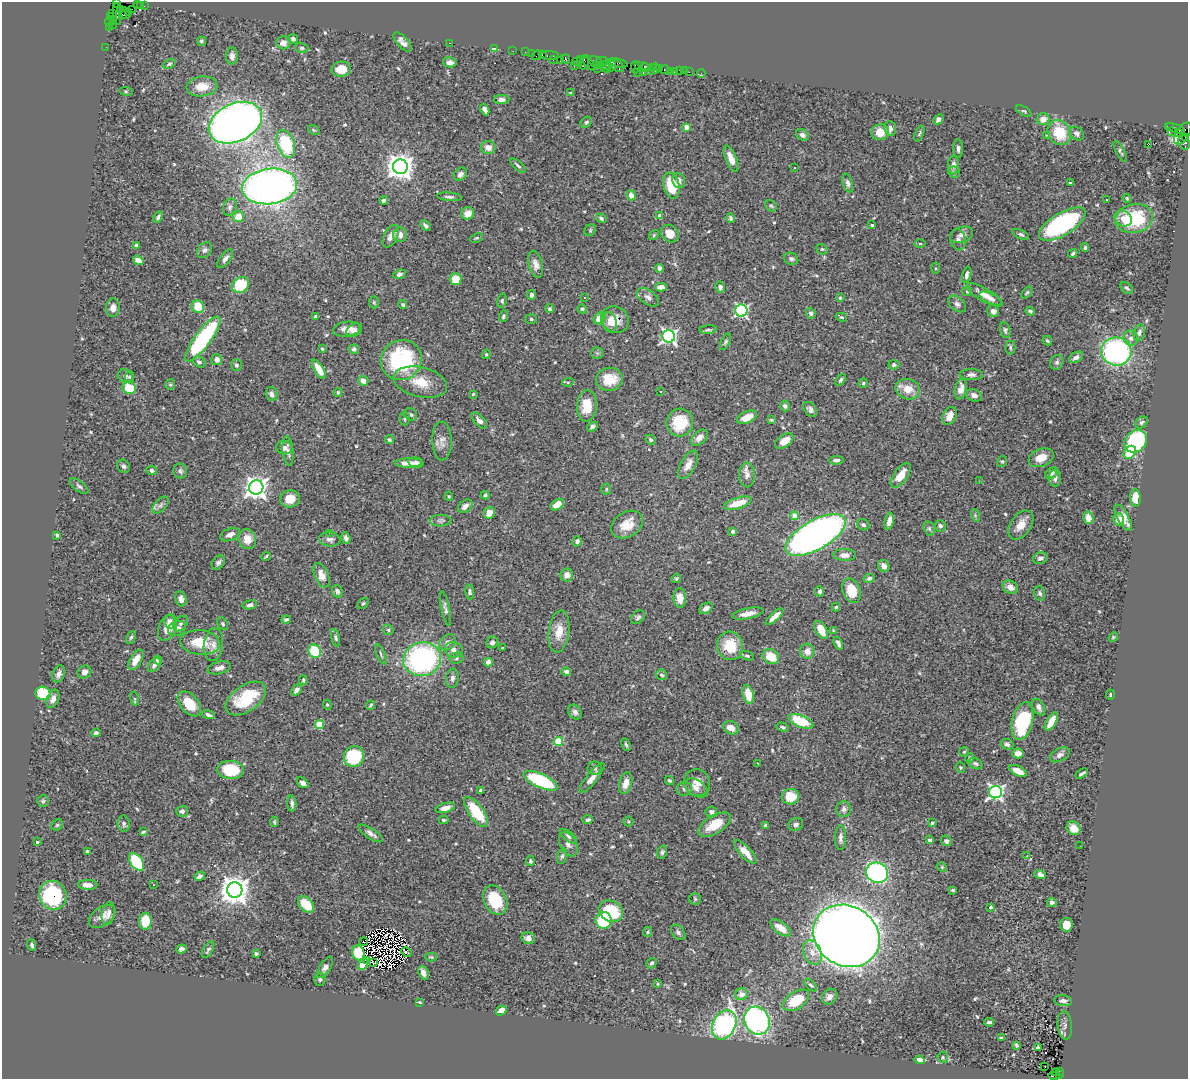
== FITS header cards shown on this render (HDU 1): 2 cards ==
NAXIS1  =                 1186
NAXIS2  =                 1077

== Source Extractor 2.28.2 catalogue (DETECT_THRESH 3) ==
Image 1186 x 1077 px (HDU 1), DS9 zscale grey, 1 PNG px = 1 image px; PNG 1190 x 1081 px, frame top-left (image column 1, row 1077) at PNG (2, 2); each listed source drawn as its Kron ellipse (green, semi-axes under 4 px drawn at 4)
Background 1.28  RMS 0.043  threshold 0.129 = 3 sigma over >= 5 px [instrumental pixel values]
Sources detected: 583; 5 with non-positive FLUX_AUTO (blend fragments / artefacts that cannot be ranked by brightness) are neither listed nor drawn; of the other 578, the 500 brightest by FLUX_AUTO listed and drawn (78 fainter detections omitted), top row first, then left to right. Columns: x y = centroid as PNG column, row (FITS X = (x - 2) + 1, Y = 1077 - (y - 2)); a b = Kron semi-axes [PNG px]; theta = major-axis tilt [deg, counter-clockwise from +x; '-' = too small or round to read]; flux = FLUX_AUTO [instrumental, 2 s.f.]
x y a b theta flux
116 2 3 2 - 28
137 5 2 2 - 50
140 5 3 2 - 14
144 6 2 2 - 20
120 9 3 3 - 91
132 9 2 2 - 51
125 13 6 3 -73 240
128 13 4 3 - 82
113 14 3 2 - 65
117 14 11 3 -86 390
122 15 4 3 - 230
111 17 4 3 - 71
113 20 4 3 - 150
109 21 5 3 - 98
113 24 5 2 - 56
109 27 2 2 - 40
293 39 5 4 - 8.1
201 41 4 4 - 5.1
403 42 12 5 -47 15
283 43 7 6 - 20
449 43 3 2 - 20
106 47 2 2 - 18
302 48 7 5 -15 5.3
495 48 3 3 - 58
513 51 2 2 - 30
525 52 2 2 - 41
531 53 2 2 - 31
542 54 3 3 - 87
537 55 5 2 - 190
550 55 9 3 -2 190
232 56 8 6 86 12
566 59 5 4 - 250
553 60 3 2 - 65
561 60 3 3 - 190
580 60 3 3 - 69
603 61 7 2 -6 300
450 62 7 5 -13 14
577 62 5 3 - 62
584 62 7 4 72 310
595 62 7 5 -25 290
618 63 10 2 -14 190
169 64 6 4 21 4.8
589 64 8 3 -50 360
574 65 2 2 - 24
601 65 3 2 - 70
606 65 5 3 - 330
610 65 6 5 - 380
617 66 8 5 -34 160
638 66 3 2 - 59
635 67 6 2 90 140
645 67 5 3 - 130
652 67 2 2 - 94
598 68 3 2 - 45
607 68 4 3 - 260
655 68 5 3 - 74
660 68 2 2 - 69
341 69 9 7 3 41
665 69 5 3 - 120
650 70 3 2 - 80
680 70 3 3 - 120
670 71 3 2 - 15
684 71 2 2 - 19
637 72 2 2 - 100
674 72 2 2 - 20
689 72 2 2 - 38
643 73 3 2 - 180
701 74 4 3 - 20
202 86 15 10 6 42
126 91 7 3 -9 3.4
570 93 4 3 - 3.2
501 100 8 4 3 11
485 110 6 4 -62 14
1024 111 8 4 -32 4.1
938 119 5 4 - 10
1043 119 6 5 - 21
586 122 6 5 - 5.2
235 123 28 19 25 2300
686 127 4 4 - 30
1169 127 3 2 - 450
890 128 7 6 - 12
1175 128 10 3 -19 120
314 130 6 4 -35 3.5
880 132 9 8 - 43
1172 132 2 2 - 21
1178 132 3 2 - 330
1059 133 13 11 -58 87
919 134 8 4 68 4.8
1077 134 8 6 -37 8.2
1183 134 12 6 58 720
802 135 7 5 -36 10
1047 135 4 4 - 4.3
1185 138 4 3 - 260
1184 142 7 5 -71 330
286 144 14 8 -70 160
1148 145 3 2 - 4.9
488 147 7 6 - 19
958 149 9 5 -90 8.9
1120 151 11 3 -62 5.3
731 159 14 5 -67 30
953 165 9 5 89 11
518 166 9 3 -43 6.4
400 167 7 7 - 3000
794 167 3 3 - 12
954 172 6 5 - 8.7
460 174 7 6 - 8.6
679 180 7 6 - 14
1070 182 3 3 - 6.4
848 183 9 5 -72 8.9
671 185 13 8 -76 92
270 186 27 17 7 2000
631 195 5 4 - 19
449 197 12 4 -6 8
1127 198 4 3 - 3.3
1106 199 3 2 - 4.1
384 200 4 3 - 9.3
771 206 6 5 - 4.7
230 207 9 6 72 9.1
468 213 6 6 - 26
660 216 4 4 - 15
158 217 6 4 62 6.2
238 217 5 5 - 38
601 218 5 4 - 5.3
731 218 4 3 - 7.1
1123 218 9 7 -33 23
1134 219 19 14 11 180
1062 224 26 11 31 440
426 225 6 4 -45 6.4
872 225 3 3 - 4.2
590 230 6 5 - 4.1
670 234 9 8 - 30
1021 234 9 4 -24 6
400 235 7 7 - 19
654 235 5 4 - 3.4
962 235 12 8 16 16
391 236 12 6 64 19
477 238 6 4 25 4
958 240 11 7 -81 11
920 243 5 3 - 3.4
136 245 4 4 - 6.9
1085 247 4 3 - 4.6
822 249 6 5 - 4
205 250 9 6 49 8.4
1073 253 5 3 - 5.2
225 259 11 5 54 9.8
791 259 7 6 - 7.7
138 260 6 4 -35 21
536 264 14 7 -77 18
660 268 4 3 - 8.8
935 268 5 4 - 3.6
399 274 6 4 22 8.3
967 275 8 4 74 9.5
456 279 6 6 - 45
240 285 9 7 38 130
661 287 6 4 -3 19
720 287 6 5 - 11
1127 288 7 5 -41 6.3
967 291 5 5 - 5.3
1027 293 7 4 51 4.4
532 295 5 4 - 8.8
984 295 20 6 -29 30
648 297 12 7 -34 13
584 298 3 2 - 5.6
840 298 4 4 - 3.4
991 299 12 5 -25 12
502 301 7 5 82 5.1
374 302 6 5 - 4.5
957 304 10 6 -40 9.4
403 305 4 3 - 4.4
198 307 6 6 - 62
113 308 9 7 88 15
550 309 4 4 - 5.1
582 309 5 4 - 4.5
741 311 6 6 - 420
993 311 6 5 - 15
1030 311 5 3 - 5.1
811 313 5 4 - 8.7
316 316 4 3 - 4.8
504 316 6 4 70 5.8
841 317 6 4 -15 3.9
600 318 6 5 - 43
531 319 6 5 - 4.5
615 319 14 13 - 44
610 322 10 7 -80 18
347 329 14 7 7 25
354 330 8 6 30 12
708 330 9 3 5 4.9
1005 330 8 5 -77 5.9
1139 332 8 5 73 10
669 336 6 6 - 730
1131 338 8 7 - 13
203 339 27 8 53 370
1047 341 5 3 - 3.9
725 342 9 4 63 5.6
1010 347 7 5 90 5.3
322 349 3 3 - 3.5
354 349 5 4 - 7.2
1116 351 15 14 - 520
597 353 5 5 - 4.9
486 354 5 4 - 3.2
1076 357 8 5 29 11
217 360 5 5 - 14
401 360 21 20 - 300
199 362 7 5 -35 7.8
1057 362 7 6 - 7.3
236 365 6 5 - 5.9
894 365 5 4 - 6.6
319 369 11 4 -59 42
971 375 11 5 -1 11
125 376 8 6 -22 10
130 377 5 4 - 4.5
609 379 13 11 11 57
841 380 7 4 53 5.3
363 381 5 4 - 17
420 382 27 15 -13 65
568 382 6 4 17 3.2
863 383 5 4 - 4.5
170 385 5 4 - 4.1
129 388 7 6 - 82
908 389 12 10 -18 41
961 389 10 6 79 25
660 391 3 2 - 3.6
338 392 4 3 - 3.3
272 394 7 6 - 9.4
473 394 3 3 - 3.5
974 395 8 6 -23 17
587 406 16 10 86 59
785 406 5 4 - 6.7
810 409 8 5 -51 10
411 415 6 5 - 6.2
949 416 9 6 62 29
747 417 10 6 24 33
405 419 7 5 90 5.1
771 420 4 3 - 3.3
479 421 10 5 -47 14
1142 422 7 5 46 6.3
680 423 14 13 - 100
592 427 6 4 31 7.2
699 438 10 6 43 15
389 440 5 4 - 5.8
651 440 5 4 - 5.5
442 441 19 9 -89 23
784 441 10 6 36 28
1136 441 12 10 48 310
284 448 8 6 -9 16
288 451 15 5 -84 14
1130 452 7 5 48 94
1041 458 13 8 21 33
836 460 7 4 4 9.4
1002 461 5 4 - 4.6
408 463 13 4 2 25
416 463 8 5 -12 9.7
688 465 15 7 62 23
124 466 7 6 - 7.6
152 470 5 5 - 8
180 471 7 6 - 7.4
1051 473 7 5 36 8.7
747 475 12 8 -88 17
901 475 14 6 54 37
1055 478 8 6 87 11
979 481 2 2 - 4
79 486 11 5 -37 7.5
256 487 7 7 - 2000
606 489 5 5 - 4
485 495 4 4 - 4.4
449 496 4 3 - 3.4
1135 498 9 5 -86 44
290 499 10 8 11 36
738 503 14 5 18 61
160 505 10 6 47 11
557 505 7 5 32 28
465 506 8 5 38 16
489 513 6 5 - 23
975 515 6 4 -73 4.2
795 516 4 4 - 58
1088 518 6 5 - 25
1123 518 15 5 -61 26
1118 519 6 5 - 26
441 521 11 5 2 7.4
889 521 8 4 79 22
627 525 17 12 32 48
863 525 6 5 - 6.7
1021 525 16 10 55 34
940 526 6 5 - 5.8
929 528 7 5 -74 6.3
733 531 3 3 - 9.8
329 533 2 2 - 30
57 535 3 3 - 4.7
230 535 10 6 24 15
816 535 33 14 30 1600
346 538 6 4 -74 9.4
247 539 10 8 -71 34
330 539 11 7 -5 11
577 541 5 5 - 8.4
845 555 11 6 -1 16
266 556 5 2 - 3.5
1040 558 7 6 - 12
218 562 8 5 53 8.1
884 566 6 5 - 14
322 575 13 7 -67 27
567 575 6 6 - 21
676 578 5 4 - 4
869 578 5 4 - 7.3
1010 587 8 6 -26 20
337 591 6 5 - 8.2
820 591 5 4 - 7.1
851 591 12 8 -69 52
470 592 7 4 -83 6.2
1040 593 7 5 -75 6.2
680 598 10 6 -87 29
181 599 8 5 -75 13
363 603 6 4 46 4.4
250 605 7 4 10 8.1
836 607 4 4 - 3.3
445 608 18 4 -78 9.2
706 608 7 5 32 14
748 614 16 5 11 26
638 617 8 6 45 6.4
774 617 11 4 43 28
286 619 5 3 - 5
170 622 7 5 -75 14
181 624 9 6 51 8.9
223 624 7 4 -61 4.6
167 628 14 8 69 45
177 629 9 7 27 16
388 630 5 5 - 4.1
821 630 10 5 -60 39
559 631 21 10 83 41
833 631 4 3 - 3.2
131 637 6 4 62 4.5
1113 637 5 4 - 3.3
336 638 9 4 -76 6
200 642 20 12 -6 79
447 642 9 7 41 17
492 642 6 5 - 9.4
838 643 7 3 -67 8.5
213 645 16 9 83 21
730 646 14 13 - 79
502 648 3 3 - 4.1
454 650 9 7 -18 15
315 651 7 6 - 130
807 651 7 7 - 20
381 654 10 3 -68 4.6
747 656 7 4 -14 5.6
771 657 9 7 -31 60
456 658 7 5 2 6.1
422 659 19 16 12 550
136 660 11 5 59 32
158 660 4 4 - 12
488 662 4 4 - 20
154 665 8 5 49 10
219 668 12 6 13 19
84 672 7 6 - 12
566 672 5 4 - 9.8
59 674 9 6 67 13
662 675 6 5 - 6
452 678 9 6 84 9.3
303 680 5 3 - 3.7
296 690 6 4 48 11
43 693 7 6 - 160
748 694 10 5 -78 51
1110 695 5 3 - 3.8
53 699 9 6 67 17
135 699 7 4 -72 3.4
246 699 23 13 35 130
189 704 14 9 -49 61
327 705 5 4 - 3.5
370 705 4 2 - 3.8
1039 707 9 5 -61 12
575 712 8 6 -59 9.5
208 715 6 3 -20 9
801 721 13 6 -21 97
1023 721 19 10 76 240
1051 722 10 4 60 43
319 725 4 4 - 99
782 727 6 4 -17 6.4
731 728 8 6 -24 24
96 733 4 4 - 7.2
559 741 4 4 - 120
1007 744 6 5 - 8.1
626 745 6 4 -63 4.9
964 752 5 4 - 3.6
1018 753 5 5 - 23
1060 755 10 6 28 11
354 757 10 10 - 180
969 758 5 4 - 4.6
758 763 3 2 - 5.2
975 763 7 5 -30 5.5
961 767 5 4 - 3.7
595 768 7 6 - 7
231 770 13 9 -5 120
1018 771 9 5 -27 32
1082 774 7 3 32 5.7
592 778 19 5 51 20
540 781 18 7 -24 240
669 781 5 4 - 4.7
303 783 6 4 -39 12
626 783 11 6 75 25
697 783 14 13 - 27
696 788 12 8 -31 17
684 789 8 7 - 8.3
481 790 4 3 - 5.7
996 792 6 6 - 770
790 797 9 7 2 69
43 801 6 6 - 5.2
292 803 8 4 -84 9.8
445 808 10 5 15 21
844 809 8 7 - 11
182 811 6 5 - 7.3
476 812 17 7 -53 110
711 812 6 5 - 8.1
443 820 5 4 - 4.6
588 820 5 4 - 7.5
274 822 5 3 - 3.8
629 822 5 5 - 4.3
932 823 4 3 - 4
124 824 8 6 -79 8.9
796 824 7 6 - 8
57 825 6 5 - 4.6
715 825 18 9 31 68
765 825 4 3 - 4.2
1074 828 7 6 - 29
143 832 4 2 - 3.5
371 833 14 5 -33 14
569 836 10 4 -39 7.8
840 838 12 5 90 12
930 840 4 3 - 6.8
946 841 5 5 - 7.4
37 842 3 3 - 3.6
568 844 13 8 -62 14
1080 846 2 2 - 3.7
87 851 3 3 - 4.1
662 852 7 4 75 5.7
745 852 15 5 -47 41
562 856 8 5 75 6.5
1027 856 4 3 - 3.4
530 861 5 4 - 4.4
137 862 10 6 -55 190
942 867 5 4 - 3.2
877 873 11 10 - 540
1040 874 6 4 -18 8.6
200 876 5 4 - 12
88 885 9 5 -1 18
153 885 3 2 - 3.8
235 890 7 7 - 3900
953 890 4 3 - 5.2
53 895 15 13 -61 260
695 899 6 5 - 4.5
495 900 15 11 -63 110
1052 902 5 4 - 9
306 904 10 6 -47 56
990 907 3 3 - 5.2
611 911 13 10 -31 160
108 913 11 6 78 13
102 916 15 9 36 24
603 920 8 8 - 120
145 921 8 6 -90 64
1066 925 7 6 - 26
781 928 12 5 -36 31
648 932 5 4 - 3.9
678 932 9 5 -49 7.1
846 936 34 30 -32 6400
528 938 7 6 - 15
363 942 4 2 - 3.6
32 945 6 4 -71 5.9
181 949 5 4 - 7.8
208 950 9 4 59 6.5
406 952 5 3 - 9
812 952 13 8 -68 24
358 953 7 6 - 56
256 954 3 3 - 4.2
431 957 6 4 -1 3.3
366 960 2 2 - 23
373 963 4 2 - 4.2
651 963 5 4 - 6.4
363 965 6 4 51 73
325 967 12 5 59 12
423 973 7 5 -66 15
320 979 6 5 - 5.3
657 984 3 3 - 3.1
811 985 8 4 -45 5.2
741 994 6 6 - 23
830 997 8 7 - 15
796 1000 15 8 33 98
1063 1001 9 5 -7 12
419 1002 4 2 - 3.7
501 1010 6 4 33 22
757 1021 14 12 -62 730
989 1022 5 3 - 10
724 1025 15 11 63 490
1065 1025 14 7 -84 12
1002 1038 4 3 - 5.3
1016 1045 4 3 - 4
1038 1047 3 3 - 55
943 1057 5 5 - 3.9
919 1060 5 4 - 10
1045 1066 3 2 - 4.3
1060 1071 3 2 - 150
1055 1073 4 3 - 120
1059 1075 3 2 - 44
1055 1076 6 3 0 240
At the frame edge (FLAGS 8, measured only in part): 1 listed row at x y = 116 2
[78 fainter detections neither listed nor drawn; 5 non-positive-flux detections neither listed nor drawn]